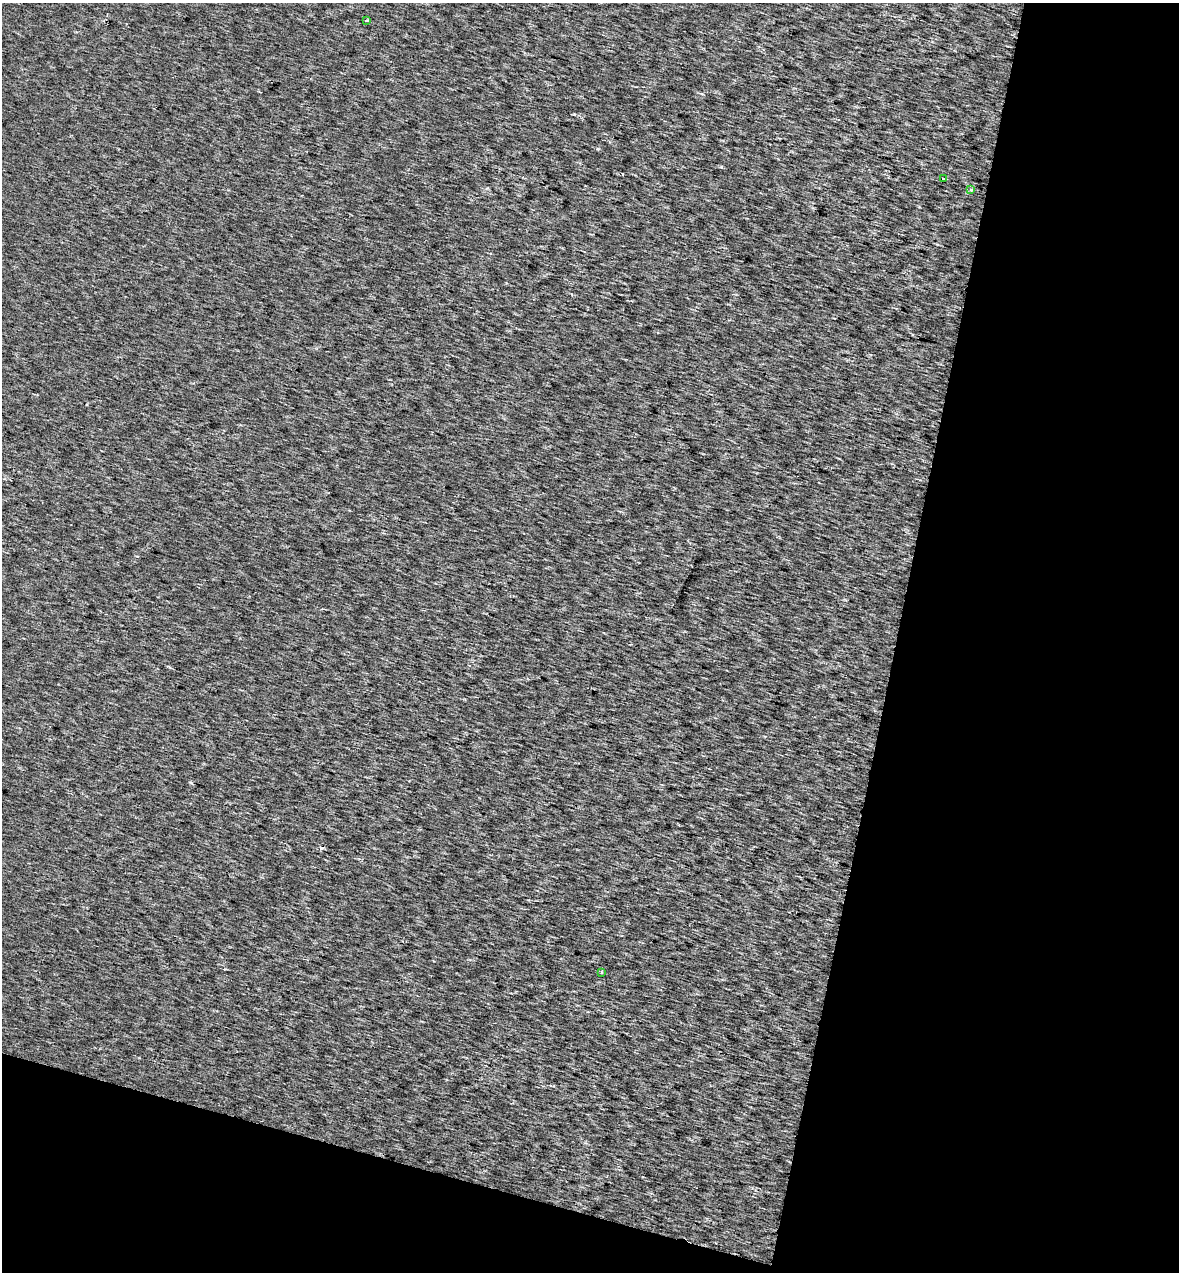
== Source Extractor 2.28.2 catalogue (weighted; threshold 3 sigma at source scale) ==
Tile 4 of 2 x 2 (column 2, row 2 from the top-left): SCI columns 1321-2497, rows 1-1270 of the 2625 x 2544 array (HDU 1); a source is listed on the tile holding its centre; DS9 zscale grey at full resolution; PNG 1181 x 1274 px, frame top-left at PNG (2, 3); each listed source drawn as its Kron ellipse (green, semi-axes under 4 px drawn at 4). Shown black and unused: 30% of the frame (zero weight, under 2 of 3 exposures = <1% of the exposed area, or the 3 px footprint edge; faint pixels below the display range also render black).
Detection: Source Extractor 2.28.2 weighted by HDU 2 'WHT'; one run over the whole footprint, this tile lists its part. Background 0.00153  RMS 0.0073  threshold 0.0329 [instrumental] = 3 sigma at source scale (4.5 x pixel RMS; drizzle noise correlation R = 1.50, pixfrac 1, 0.0396/0.0396 arcsec/px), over >= 5 px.
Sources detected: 5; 1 cosmic-ray / hot-pixel residue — neither listed nor drawn; the other 4 listed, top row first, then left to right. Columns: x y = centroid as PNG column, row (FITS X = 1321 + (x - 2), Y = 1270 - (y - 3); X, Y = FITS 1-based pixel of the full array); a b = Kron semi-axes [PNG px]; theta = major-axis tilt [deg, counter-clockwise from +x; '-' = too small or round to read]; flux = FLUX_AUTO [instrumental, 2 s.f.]
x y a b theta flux
367 20 4 3 - 0.67
943 178 3 3 - 2.4
971 189 3 3 - 3.8
601 973 3 3 - 0.87